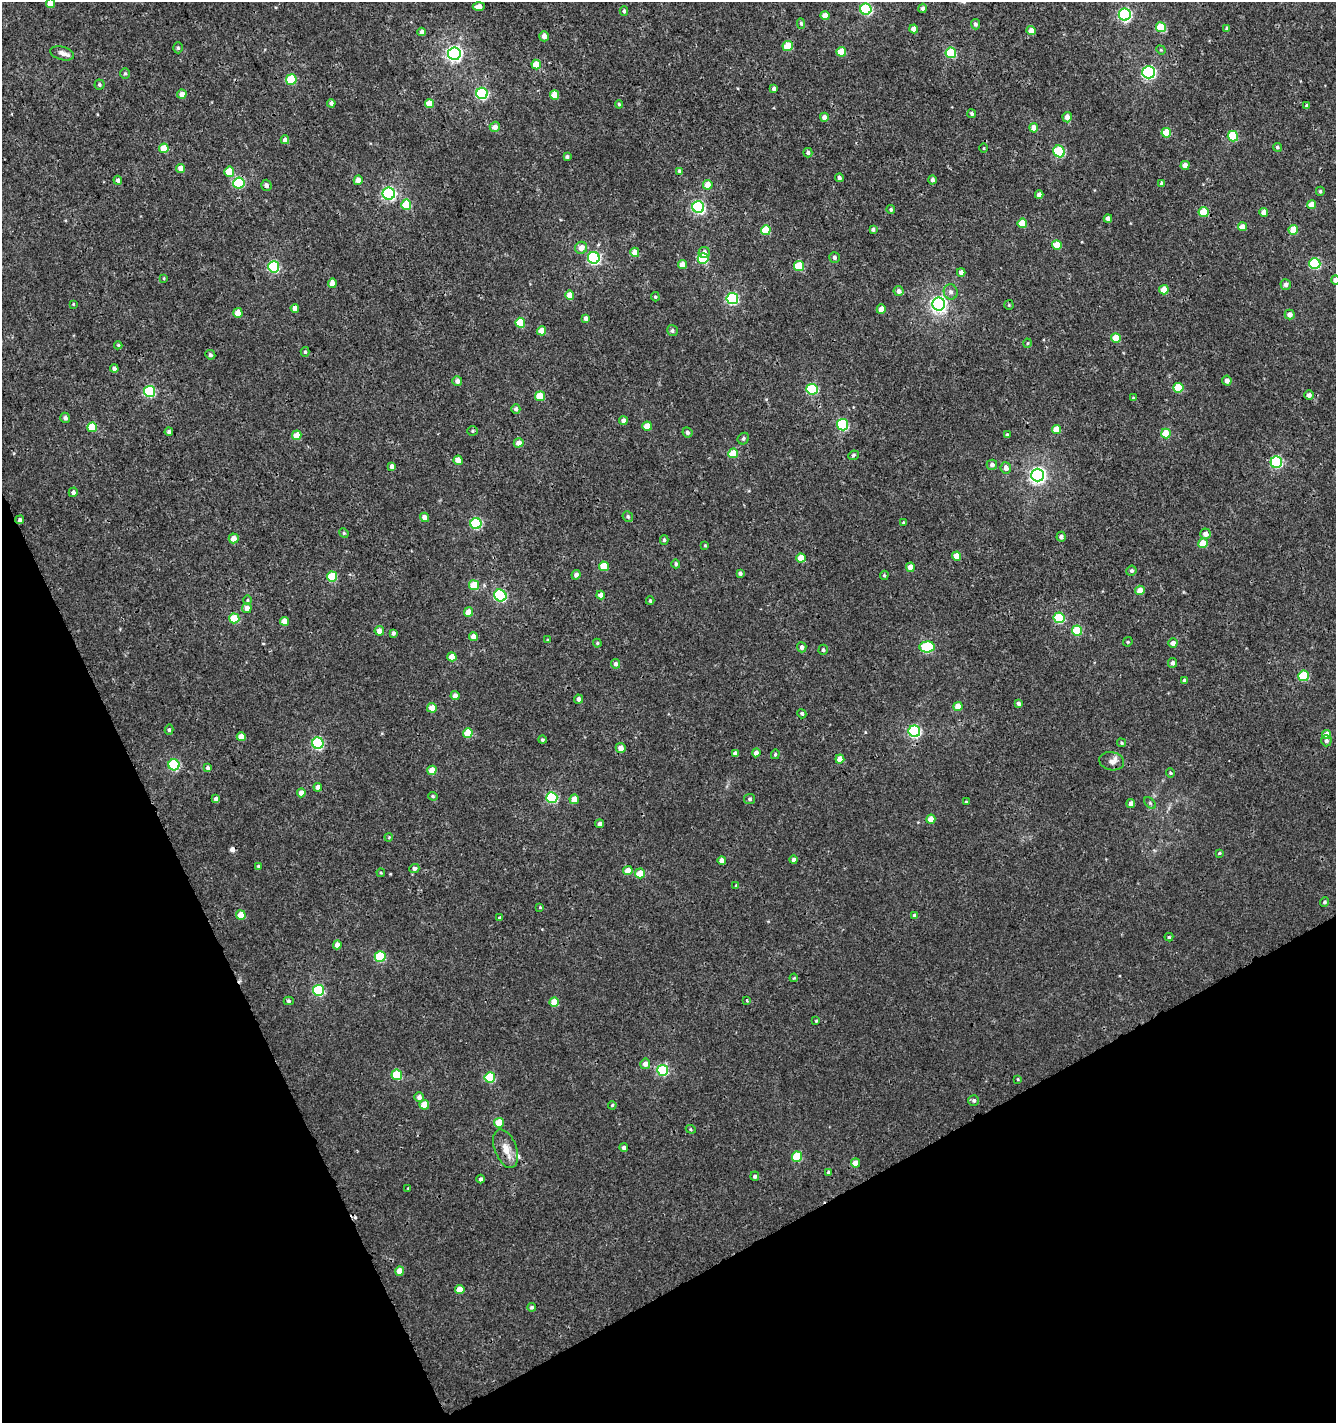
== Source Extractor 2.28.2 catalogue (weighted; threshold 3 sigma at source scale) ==
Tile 14 of 4 x 4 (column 2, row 4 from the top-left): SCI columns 1462-2795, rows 60-1480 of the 5649 x 5800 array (HDU 1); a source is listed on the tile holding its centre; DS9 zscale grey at full resolution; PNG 1338 x 1425 px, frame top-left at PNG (2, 2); each listed source drawn as its Kron ellipse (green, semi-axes under 4 px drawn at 4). Shown black and unused: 23% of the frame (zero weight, under 3 of 4 exposures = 5% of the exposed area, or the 3 px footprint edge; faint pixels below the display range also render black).
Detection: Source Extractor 2.28.2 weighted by HDU 2 'WHT'; one run over the whole footprint, this tile lists its part. Background 0.00116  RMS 0.0019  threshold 0.00838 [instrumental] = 3 sigma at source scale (4.5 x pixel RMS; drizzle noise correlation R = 1.50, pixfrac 1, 0.0396/0.0396 arcsec/px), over >= 5 px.
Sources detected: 282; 2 cosmic-ray / hot-pixel residue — neither listed nor drawn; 1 inside a brighter listed object's ellipse — not listed separately; the other 279 listed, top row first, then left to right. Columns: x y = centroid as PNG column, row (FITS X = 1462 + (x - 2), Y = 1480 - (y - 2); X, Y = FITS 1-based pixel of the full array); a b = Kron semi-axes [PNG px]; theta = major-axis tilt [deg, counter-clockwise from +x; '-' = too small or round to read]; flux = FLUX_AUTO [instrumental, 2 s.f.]
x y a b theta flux
50 3 4 4 - 2
479 7 6 4 2 1.1
923 8 4 4 - 0.49
866 9 5 5 - 19
624 11 5 4 - 0.36
1125 15 6 6 - 27
825 16 4 4 - 1.7
801 23 5 4 - 0.34
975 24 5 4 - 0.45
1161 27 5 5 - 6.8
914 29 4 4 - 1.5
1227 29 4 4 - 0.34
1031 31 4 4 - 1.9
422 32 4 4 - 0.87
544 36 5 4 - 0.88
788 46 5 5 - 5.6
178 48 5 4 - 0.29
1161 50 5 4 - 0.2
841 52 5 5 - 4.6
62 53 12 6 -16 0.97
951 53 5 5 - 9.7
454 54 6 6 - 54
536 65 5 4 - 3.1
1149 72 6 6 - 32
125 73 5 5 - 0.28
291 80 5 5 - 6.5
99 85 5 5 - 0.31
774 89 4 3 - 0.49
482 93 6 5 - 23
182 94 5 4 - 1.1
554 95 4 4 - 3.2
331 103 4 4 - 0.59
429 103 4 4 - 2.4
619 104 4 3 - 0.24
1307 106 4 3 - 0.39
972 114 4 4 - 0.29
824 117 4 4 - 1.1
1067 117 5 4 - 1.2
495 127 5 5 - 1.2
1034 128 4 4 - 2
1166 133 5 5 - 4.2
1233 136 5 5 - 8.3
285 140 4 4 - 1
1277 147 4 4 - 0.33
164 148 5 5 - 3
984 148 5 3 - 0.15
1059 151 6 5 - 14
808 153 5 4 - 0.43
567 157 4 3 - 0.39
1185 165 4 4 - 1.2
181 168 4 4 - 1.3
679 171 4 4 - 0.27
229 172 5 5 - 3.3
839 178 4 4 - 0.5
118 180 4 4 - 0.55
358 180 4 4 - 1.1
932 180 4 4 - 0.52
239 183 5 5 - 14
1162 184 4 4 - 0.43
266 185 5 5 - 0.61
708 185 5 5 - 2.1
1320 191 4 4 - 0.3
389 194 6 6 - 30
1039 195 4 4 - 0.84
406 205 5 5 - 5.3
1312 205 4 4 - 2
698 207 6 6 - 26
891 209 4 4 - 0.3
1204 212 5 5 - 4.8
1264 213 4 4 - 1.5
1108 218 4 4 - 0.99
1022 223 5 4 - 3.9
1242 227 4 4 - 1.6
873 229 3 3 - 0.45
766 230 5 5 - 5.1
1293 230 5 4 - 3.2
1057 245 5 4 - 3.5
581 248 6 6 - 1.4
635 252 5 4 - 2.3
704 252 6 5 - 0.76
834 257 5 5 - 0.48
594 258 6 6 - 24
703 258 5 5 - 8.7
1315 264 5 5 - 15
682 265 4 4 - 1.5
799 266 5 5 - 6.8
274 267 5 5 - 21
961 272 4 4 - 0.99
164 278 4 3 - 0.15
1335 280 4 4 - 0.98
332 283 4 4 - 2
1286 285 5 5 - 0.77
1164 290 5 4 - 2.3
899 291 5 5 - 0.77
951 292 7 7 - 0.66
570 295 4 4 - 2.3
655 297 5 4 - 0.23
732 299 6 5 - 22
73 304 3 3 - 0.14
939 304 6 6 - 58
1009 305 5 5 - 0.24
295 308 4 4 - 1.3
881 309 5 4 - 2.1
238 313 5 4 - 2.8
1290 314 5 5 - 1.1
586 318 4 3 - 0.7
520 323 5 5 - 5.9
672 330 6 5 - 0.46
542 331 4 4 - 2.3
1116 338 5 4 - 3.1
1028 343 4 3 - 0.17
118 345 4 4 - 0.22
305 352 5 4 - 0.32
210 355 5 5 - 0.43
114 369 4 4 - 0.64
457 381 5 5 - 0.83
1227 381 5 4 - 0.97
1178 388 5 5 - 6.1
812 389 6 5 - 15
149 391 5 5 - 16
1309 395 5 4 - 0.68
540 396 5 5 - 4.6
1133 398 4 3 - 0.19
516 409 5 4 - 0.55
65 418 5 5 - 0.53
623 421 4 4 - 1.1
843 425 5 5 - 16
647 426 4 4 - 2.6
92 427 5 5 - 5.3
1056 429 4 4 - 2.6
473 431 5 4 - 0.26
169 432 4 4 - 0.54
687 432 5 4 - 0.46
1166 433 5 5 - 3.7
297 435 5 4 - 3.1
1007 435 4 3 - 0.31
743 439 6 5 - 0.36
519 443 5 4 - 1.3
733 453 5 5 - 4.6
853 455 5 4 - 0.33
458 460 5 4 - 1.9
1276 462 6 5 - 19
992 465 5 5 - 0.64
392 466 4 4 - 0.78
1006 468 5 5 - 0.86
1038 475 6 6 - 60
73 492 5 4 - 0.58
424 517 5 4 - 1.1
628 517 5 5 - 0.37
20 520 4 4 - 0.43
903 523 4 4 - 0.24
476 524 5 5 - 15
344 533 5 4 - 0.25
1205 534 5 5 - 1.2
1061 537 5 4 - 0.66
234 538 5 5 - 1.6
664 540 5 4 - 0.28
1203 543 5 4 - 4.2
705 545 4 4 - 0.18
956 556 4 4 - 2.8
801 558 4 4 - 2.8
676 564 4 4 - 0.35
604 566 5 5 - 4.5
910 567 5 4 - 1.5
1131 571 5 5 - 0.37
740 573 4 3 - 0.47
576 575 5 4 - 0.83
884 575 5 4 - 0.24
332 576 5 5 - 6.5
474 585 5 5 - 4.8
1140 590 5 4 - 2.1
500 595 6 5 - 23
601 595 4 4 - 1.3
247 600 5 3 - 0.21
650 601 4 3 - 0.28
247 608 5 4 - 1.2
468 612 5 4 - 2.1
234 618 5 5 - 6.7
1059 618 5 5 - 10
284 621 4 4 - 2
1077 630 5 5 - 7.7
379 631 5 4 - 1.2
393 633 4 3 - 0.41
473 637 4 4 - 1.5
548 640 4 4 - 0.2
1128 642 5 4 - 0.24
597 643 4 4 - 0.22
1173 643 4 4 - 1.2
802 647 5 5 - 0.7
927 647 7 5 2 12
823 650 5 4 - 0.33
452 657 5 4 - 2.2
1173 663 5 4 - 0.59
615 664 5 4 - 0.56
1304 676 5 5 - 8.7
1184 680 4 4 - 0.48
455 696 4 4 - 1.1
579 699 4 4 - 0.75
1018 703 4 3 - 0.63
958 707 4 4 - 2.8
432 708 5 5 - 1.8
802 714 5 4 - 0.27
169 730 5 4 - 0.33
914 731 6 5 - 25
468 733 5 5 - 4
1326 734 4 4 - 2.3
241 737 4 4 - 2.4
542 740 4 4 - 0.27
1326 741 5 5 - 0.55
318 743 6 5 - 19
1121 743 4 4 - 0.24
621 748 5 5 - 1.4
735 753 4 4 - 0.63
756 753 4 4 - 0.93
775 754 5 4 - 0.26
840 759 4 4 - 1.9
1112 761 12 9 -11 1.1
174 765 5 5 - 17
208 768 4 3 - 0.41
432 770 4 4 - 2.2
1170 773 4 4 - 0.21
318 787 4 4 - 1.2
301 793 4 4 - 1
433 796 5 4 - 0.27
552 798 5 5 - 15
216 799 4 4 - 0.73
574 799 5 4 - 1.9
750 799 5 5 - 0.34
966 802 3 3 - 0.22
1150 803 7 4 -46 0.31
1131 804 4 4 - 1.1
931 819 4 4 - 2.2
600 824 4 4 - 0.76
389 837 4 3 - 0.16
1219 853 4 3 - 0.21
722 860 4 4 - 1.2
794 860 4 4 - 0.55
258 866 4 3 - 0.24
414 868 5 4 - 0.57
628 870 4 4 - 1.6
381 873 4 4 - 0.19
640 873 5 5 - 2.8
736 885 4 4 - 0.17
1324 902 5 4 - 0.34
540 907 4 3 - 0.21
241 915 5 5 - 3
915 915 4 4 - 0.52
500 918 4 4 - 0.32
1169 937 4 4 - 0.24
337 945 4 4 - 1.4
380 957 5 5 - 10
794 978 4 3 - 0.19
318 990 5 5 - 16
747 1000 4 3 - 0.28
289 1001 5 4 - 0.31
554 1002 4 4 - 2.8
816 1021 4 3 - 0.16
645 1064 5 5 - 0.98
663 1070 5 5 - 14
397 1075 5 5 - 9.1
490 1077 5 5 - 11
1018 1079 4 3 - 0.19
419 1097 5 5 - 0.83
974 1100 5 5 - 0.43
424 1105 5 4 - 3.5
612 1105 4 3 - 0.21
499 1123 5 5 - 3.5
691 1129 5 4 - 0.22
624 1147 4 4 - 0.6
506 1149 20 11 -69 2.3
797 1157 5 5 - 8
855 1163 4 4 - 1.6
828 1172 4 4 - 0.49
755 1176 4 4 - 0.51
481 1179 4 4 - 0.49
408 1188 4 3 - 0.13
400 1271 5 4 - 2.1
460 1290 5 4 - 2.7
532 1307 4 4 - 0.35
Overlapping masked pixels (flux is a lower limit): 2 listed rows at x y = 20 520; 506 1149
Isophote crosses this tile's border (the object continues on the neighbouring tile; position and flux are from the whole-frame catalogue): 2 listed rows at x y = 50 3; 1335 280